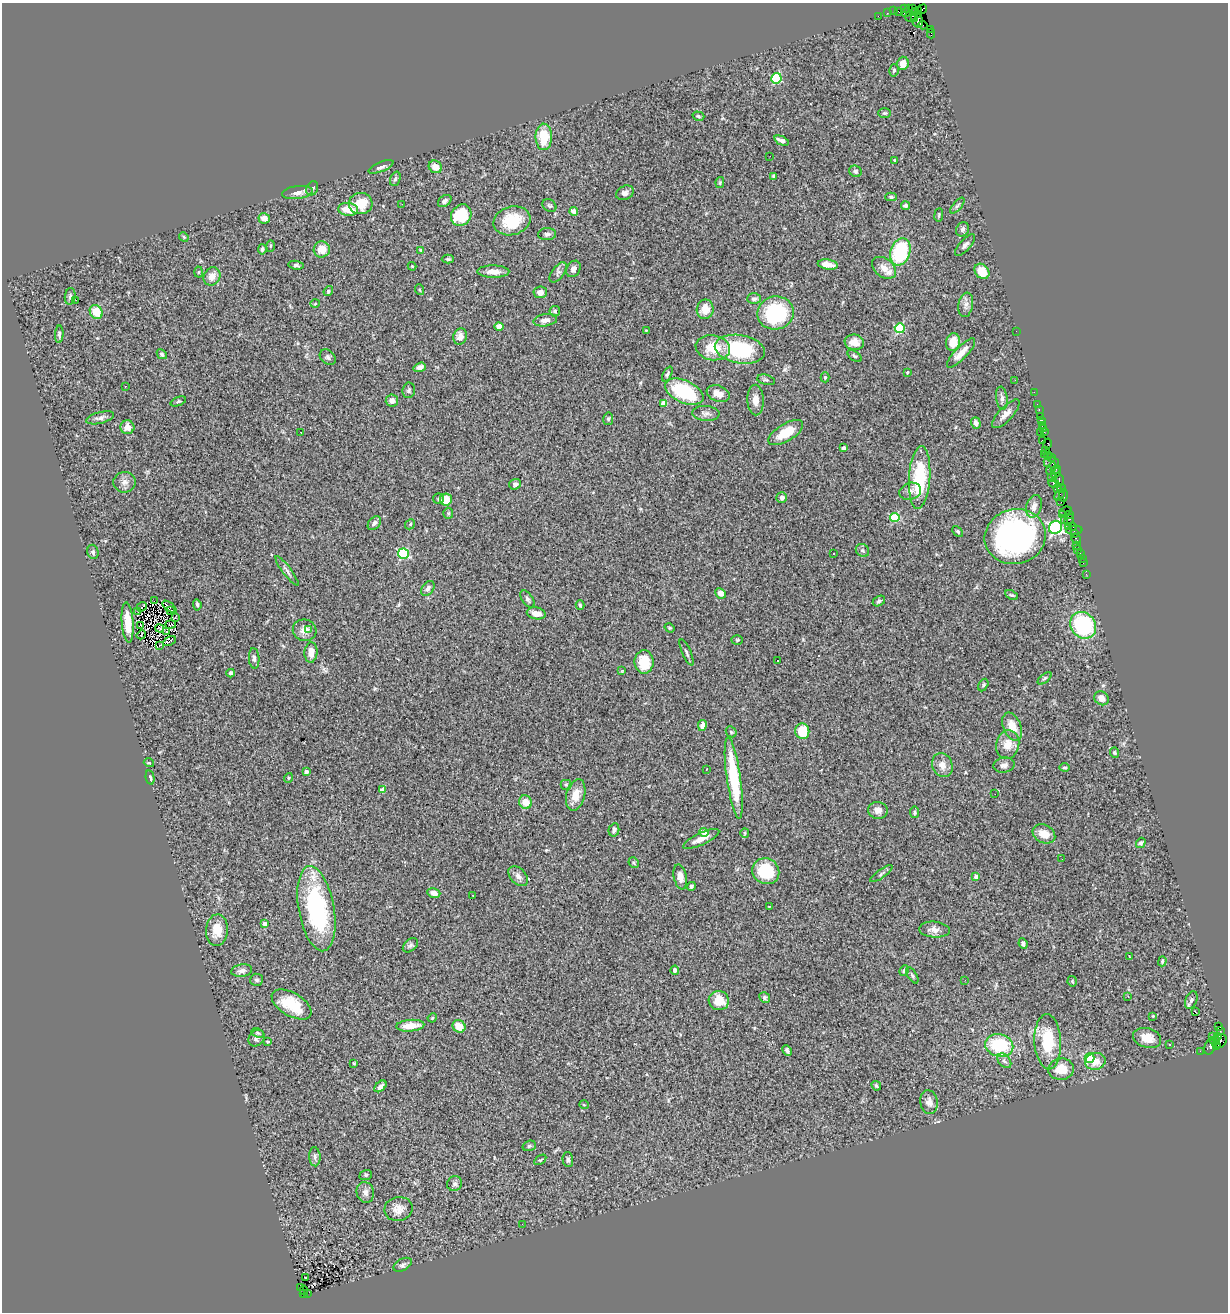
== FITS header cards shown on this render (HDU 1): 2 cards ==
NAXIS1  =                 1226
NAXIS2  =                 1310

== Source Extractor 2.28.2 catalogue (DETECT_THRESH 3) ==
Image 1226 x 1310 px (HDU 1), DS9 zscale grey, 1 PNG px = 1 image px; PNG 1230 x 1314 px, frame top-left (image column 1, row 1310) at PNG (2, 3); each listed source drawn as its Kron ellipse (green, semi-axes under 4 px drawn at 4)
Background 4.05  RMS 0.1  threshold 0.307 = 3 sigma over >= 5 px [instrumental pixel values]
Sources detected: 324; all 324 listed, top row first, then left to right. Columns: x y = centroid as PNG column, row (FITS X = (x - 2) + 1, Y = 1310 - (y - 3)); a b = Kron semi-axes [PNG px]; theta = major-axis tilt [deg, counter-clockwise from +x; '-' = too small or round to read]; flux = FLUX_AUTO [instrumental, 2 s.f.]
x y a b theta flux
904 8 3 2 - 230
908 9 3 2 - 180
912 9 3 2 - 200
923 9 5 3 - 190
918 10 4 3 - 250
893 11 2 2 - 120
899 12 3 2 - 370
906 12 5 4 - 550
887 13 2 2 - 65
918 14 4 3 - 320
912 15 7 5 44 1800
878 16 2 2 - 72
914 18 3 2 - 680
917 20 8 5 -62 1900
923 25 5 2 - 110
930 29 4 2 - 240
931 33 5 2 - 190
903 63 7 5 74 64
894 70 6 5 - 12
776 78 5 5 - 500
884 113 6 5 - 10
698 116 6 4 -17 9.9
544 137 13 8 90 190
782 141 8 3 -24 28
770 156 3 2 - 10
895 160 3 2 - 6.2
381 167 13 5 22 26
435 167 7 6 - 62
855 171 6 5 - 16
774 176 4 3 - 11
395 179 7 5 70 14
720 182 6 4 78 7.4
312 188 7 5 66 18
297 193 15 6 7 36
625 193 9 7 28 28
891 197 6 4 0 11
445 201 7 5 38 22
361 204 12 10 3 150
402 204 2 2 - 13
549 206 7 5 -34 13
905 206 4 3 - 11
957 206 10 4 49 14
348 209 10 6 -6 120
574 212 4 4 - 110
461 215 11 9 54 240
939 215 7 3 82 7.2
264 218 6 5 - 50
512 221 19 14 15 230
962 229 7 6 - 18
547 234 9 6 4 19
184 237 5 4 - 7.7
965 245 13 5 47 24
270 246 6 4 88 7.8
262 249 5 3 - 11
322 249 8 8 - 86
421 250 4 4 - 8.4
900 252 14 9 71 470
448 259 6 4 1 13
296 265 7 4 -9 15
828 265 10 5 -8 59
412 266 4 4 - 6.7
884 268 13 9 -39 70
573 269 9 6 58 24
982 271 8 6 -50 120
199 272 5 3 - 6.5
493 272 16 6 -1 59
558 272 12 6 54 24
212 276 9 8 - 56
420 290 5 3 - 6.1
328 291 5 4 - 11
540 292 6 6 - 33
70 296 8 5 84 18
754 299 7 5 0 17
76 300 2 2 - 34
315 304 4 3 - 5.8
966 305 12 7 80 37
705 309 10 8 79 79
555 311 5 5 - 12
96 312 7 6 - 120
775 313 18 16 11 530
545 320 12 6 9 32
499 327 4 4 - 100
900 328 5 5 - 520
646 330 3 2 - 5.9
1016 331 2 2 - 120
59 334 8 4 88 12
460 336 8 6 73 39
854 342 10 7 -8 63
953 342 9 7 81 120
713 348 17 12 -9 170
740 349 25 14 -10 490
961 353 19 6 46 82
162 354 5 4 - 12
854 356 8 4 -36 13
328 357 9 6 -41 17
420 367 6 4 18 28
907 372 4 3 - 7.5
667 374 8 4 62 14
825 377 5 4 - 9.6
766 380 9 5 -13 15
1015 380 2 2 - 7
125 386 3 2 - 12
409 390 8 6 81 15
684 392 20 11 -25 480
1034 392 2 2 - 77
718 394 12 8 -21 63
1002 398 11 6 -82 25
392 400 6 6 - 33
756 400 15 8 -88 57
178 401 8 4 21 11
664 403 4 4 - 91
1037 404 2 2 - 130
1039 410 3 2 - 180
706 413 14 7 -4 31
1006 414 18 7 46 45
1041 416 3 2 - 400
100 418 14 5 14 28
608 419 6 5 - 13
1041 420 4 2 - 340
976 423 6 4 -72 26
1042 425 3 3 - 300
127 427 7 7 - 53
1044 429 3 3 - 220
1044 431 4 3 - 230
301 432 3 2 - 5
786 433 20 8 31 160
1040 433 3 2 - 240
1043 440 3 3 - 650
1047 444 6 3 79 280
843 448 4 4 - 14
1045 450 2 2 - 340
1044 454 2 2 - 77
1048 455 3 2 - 160
1052 457 3 2 - 160
1051 462 7 6 - 1300
1051 469 7 3 60 690
1055 469 5 4 - 350
1056 473 5 3 - 630
920 477 31 10 86 420
1051 477 2 2 - 160
1059 480 7 3 -78 880
125 482 11 10 - 38
515 484 6 5 - 17
1054 484 5 3 - 1600
1057 488 4 2 - 410
1062 489 4 2 - 140
910 491 11 8 19 34
1059 495 6 3 48 590
1063 495 7 3 -88 640
438 498 5 5 - 12
782 498 5 5 - 24
446 500 6 6 - 92
1061 502 2 2 - 110
1034 506 11 7 74 44
1065 511 6 3 20 520
448 513 5 5 - 9.3
1062 514 4 2 - 390
1069 514 3 2 - 310
895 517 4 4 - 350
1064 520 2 2 - 140
1069 520 6 3 61 350
374 523 8 5 50 21
410 524 5 4 - 9.3
1069 526 2 2 - 250
1055 527 7 6 - 1400
1073 527 4 2 - 280
1074 530 8 3 6 380
958 531 6 4 -44 12
1075 534 3 2 - 270
1015 537 31 27 15 1800
1076 539 6 3 -59 510
1077 545 4 2 - 170
1077 549 2 2 - 62
862 550 7 6 - 14
93 552 7 5 -75 17
403 554 5 5 - 620
834 554 3 3 - 14
1080 554 3 3 - 330
1082 558 2 2 - 51
1083 563 2 2 - 110
287 571 18 3 -53 23
1086 574 2 2 - 50
428 588 8 5 53 30
721 593 5 4 - 35
1011 595 7 4 -24 10
527 599 10 5 -56 19
155 601 2 2 - 7.3
879 601 6 5 - 13
197 605 6 3 -84 13
580 605 5 3 - 11
142 607 5 2 - 9.9
170 607 8 2 -39 12
170 610 3 2 - 1.8
138 612 3 2 - 11
536 613 9 6 -11 57
175 617 2 2 - 180
128 622 20 6 -86 130
171 624 5 3 - 5.5
1083 625 14 12 -51 580
140 626 3 2 - 3.5
159 628 4 2 - 3.4
669 628 5 4 - 7.4
309 629 3 3 - 27
305 630 12 10 -17 57
167 631 3 2 - 5.3
141 635 5 2 - 5.3
737 640 5 4 - 8.7
169 641 7 3 29 9
160 645 2 2 - 7.8
311 652 10 6 86 53
686 652 14 3 -66 15
254 658 10 5 -86 19
777 661 3 2 - 5.7
644 662 12 9 87 190
622 671 4 4 - 5.7
231 673 4 3 - 14
1045 678 8 3 40 9.7
983 685 7 4 62 11
1101 698 7 6 - 51
702 725 5 4 - 48
1012 727 15 9 -67 100
802 731 8 7 - 170
731 732 6 5 - 10
1008 745 14 11 77 84
1114 753 5 4 - 9
149 763 5 3 - 6
942 765 12 10 -67 58
1004 765 11 7 9 30
1065 767 5 4 - 10
706 769 3 2 - 4.5
306 772 4 3 - 20
150 777 7 4 -77 12
288 778 5 3 - 6.1
734 778 41 7 -82 440
566 785 5 5 - 9.5
382 790 4 4 - 89
995 794 2 2 - 10
576 795 16 9 76 89
526 802 7 6 - 90
878 810 10 8 -11 39
915 812 5 4 - 12
614 830 7 5 76 20
704 832 4 4 - 120
745 833 5 4 - 8.3
1044 834 12 9 -29 87
701 839 20 6 25 57
1141 843 5 4 - 15
1062 859 3 2 - 6.8
634 863 5 5 - 9.9
766 871 14 12 -32 270
881 874 13 4 36 14
518 876 12 7 -47 35
976 876 4 4 - 28
680 877 12 6 -78 42
691 886 4 4 - 17
434 893 7 4 -17 33
473 895 3 2 - 14
769 906 3 2 - 4
316 909 43 17 -80 840
265 924 4 4 - 32
217 930 16 11 86 110
934 930 15 8 -5 43
1023 944 5 4 - 18
410 945 8 6 41 16
1129 957 3 2 - 9.2
1162 961 5 3 - 8.4
675 970 4 4 - 23
242 971 10 6 10 32
904 971 6 4 68 20
912 975 9 4 -57 13
256 980 6 6 - 17
965 980 3 2 - 7.3
1072 981 5 4 - 8.9
1128 996 3 2 - 8.7
765 997 5 5 - 13
1191 1000 9 5 67 18
719 1001 10 9 - 120
292 1005 22 11 -31 240
1195 1011 2 2 - 3.8
1153 1016 3 3 - 5.2
432 1018 5 3 - 6.4
410 1026 14 6 4 100
459 1026 7 5 -36 110
1219 1027 3 3 - 2400
1220 1031 3 2 - 120
258 1033 6 4 -26 10
1213 1037 4 3 - 330
1218 1037 3 3 - 2300
256 1038 9 7 47 23
1147 1038 14 9 -16 100
1215 1041 5 3 - 1200
1220 1041 7 6 - 1200
267 1042 4 3 - 6.4
1048 1042 27 13 -87 300
999 1045 14 11 -14 370
1169 1045 3 2 - 9.4
1216 1045 4 3 - 590
1211 1046 9 5 64 1600
787 1050 5 3 - 15
1200 1051 2 2 - 67
1090 1058 5 5 - 320
1004 1061 8 5 -49 18
1095 1061 10 8 16 78
354 1063 3 3 - 7.1
1061 1069 13 10 6 120
380 1086 7 4 43 29
876 1086 5 3 - 11
929 1102 12 8 -81 40
584 1105 5 3 - 5.2
529 1146 7 5 18 12
315 1157 9 5 -87 21
568 1159 7 5 -88 20
540 1160 7 3 35 7.7
366 1175 6 5 - 8.7
455 1184 8 7 - 21
365 1192 10 8 -75 35
398 1209 14 12 12 62
522 1224 2 2 - 17
403 1265 10 6 30 19
305 1278 3 2 - 10
300 1288 2 2 - 170
304 1290 4 3 - 370
303 1293 3 2 - 340
307 1293 2 2 - 340